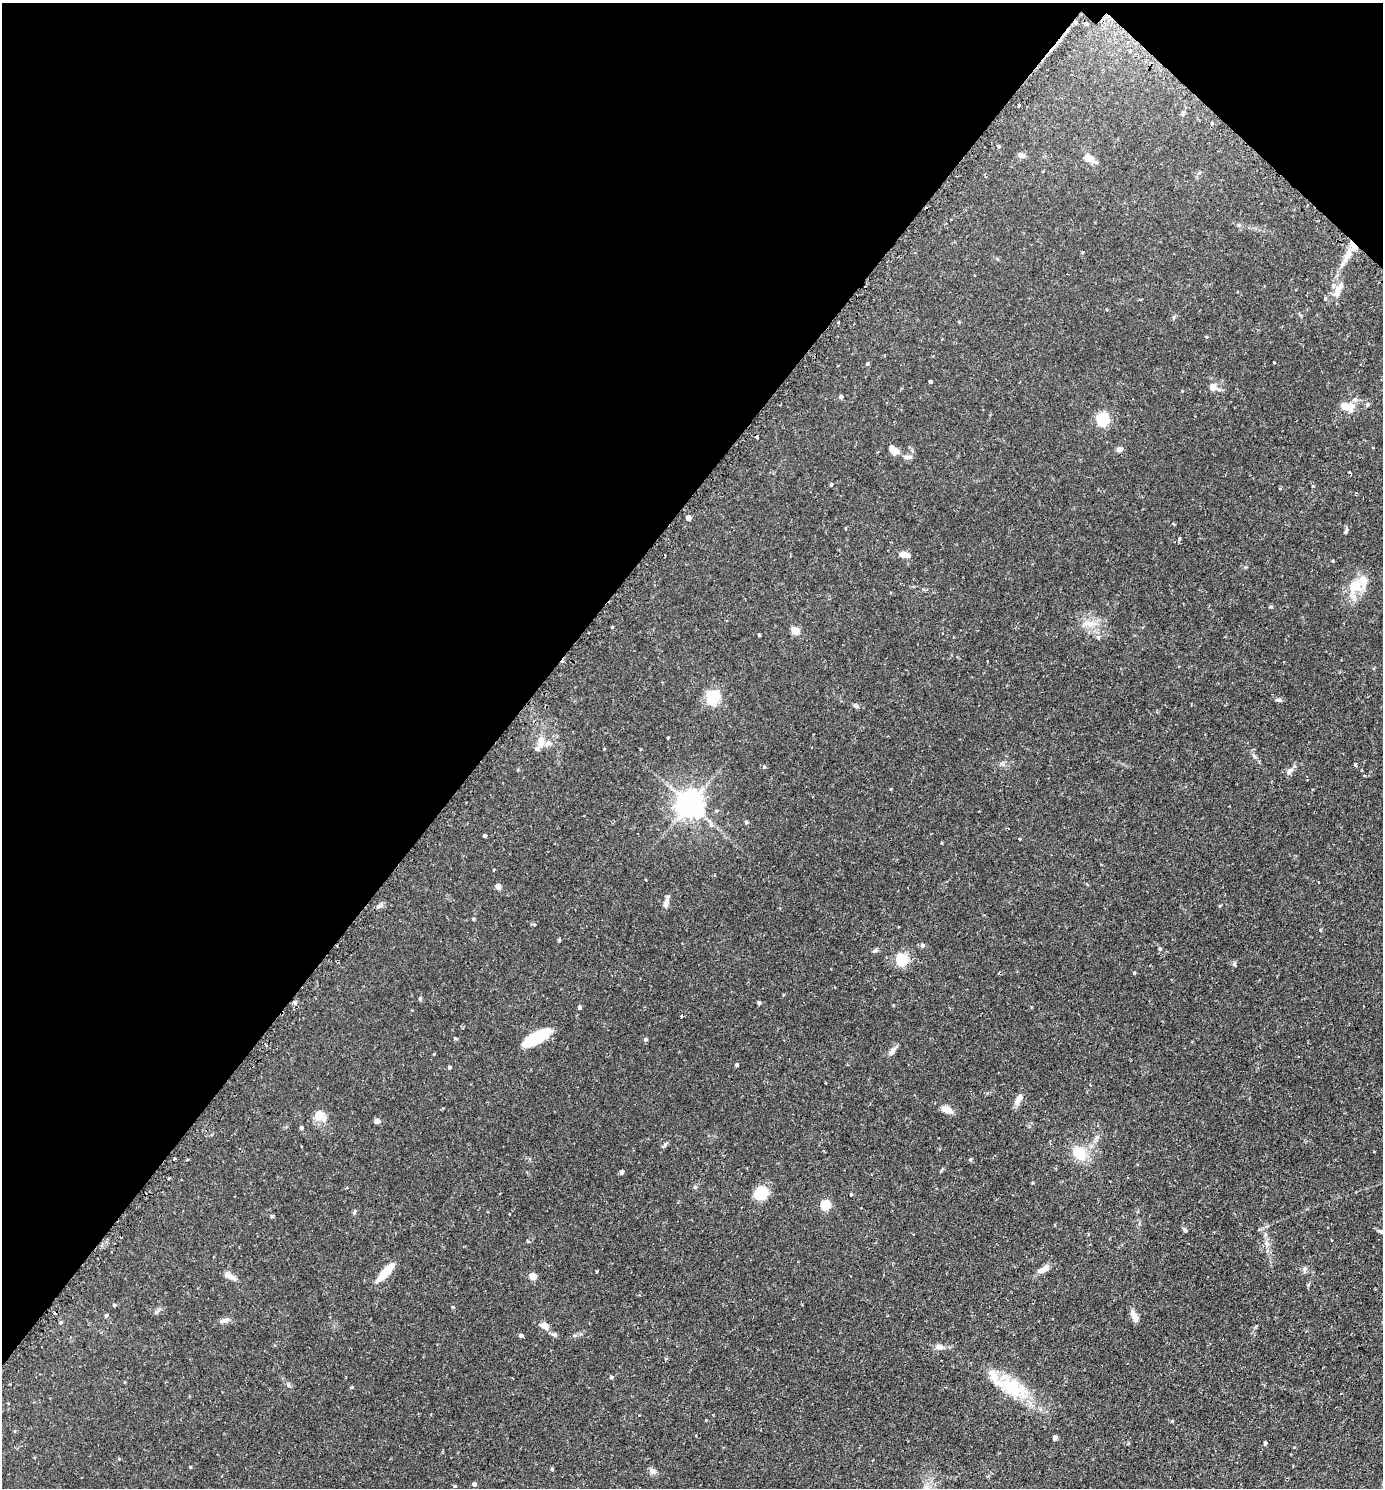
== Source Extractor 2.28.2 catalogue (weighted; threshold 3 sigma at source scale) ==
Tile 2 of 4 x 4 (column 2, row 1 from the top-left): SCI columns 1697-3077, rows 4493-5978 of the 6013 x 6010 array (HDU 1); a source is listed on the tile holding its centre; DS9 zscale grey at full resolution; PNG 1385 x 1490 px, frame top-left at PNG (2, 3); no overlay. Shown black and unused: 38% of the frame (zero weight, under 2 of 3 exposures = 3% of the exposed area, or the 3 px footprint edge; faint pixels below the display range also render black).
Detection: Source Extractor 2.28.2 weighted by HDU 2 'WHT'; one run over the whole footprint, this tile lists its part. Background 0.106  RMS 0.0055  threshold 0.0245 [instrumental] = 3 sigma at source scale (4.5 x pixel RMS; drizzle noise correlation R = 1.50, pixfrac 1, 0.05/0.05 arcsec/px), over >= 5 px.
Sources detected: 130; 4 cosmic-ray / hot-pixel residue — not listed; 5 inside a brighter listed object's ellipse — not listed separately; the other 121 listed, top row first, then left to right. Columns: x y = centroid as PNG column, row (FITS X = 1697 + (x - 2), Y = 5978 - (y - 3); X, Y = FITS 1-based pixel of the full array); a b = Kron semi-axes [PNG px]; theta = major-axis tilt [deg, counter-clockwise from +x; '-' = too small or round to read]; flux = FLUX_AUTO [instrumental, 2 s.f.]
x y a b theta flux
1076 22 3 3 - 1.5
1130 51 3 3 - 1.1
1019 105 3 3 - 1.3
1183 113 6 4 71 0.86
1211 123 3 3 - 1.7
999 146 4 3 - 0.59
1021 155 9 5 -30 1.8
1089 158 14 9 -24 3.7
951 220 3 2 - 0.37
1082 252 3 3 - 1.5
1347 256 26 6 66 6.7
1337 292 16 10 69 4.7
838 323 3 3 - 1.6
1274 362 3 2 - 0.37
867 364 4 4 - 0.75
930 382 3 3 - 1.1
1213 387 9 8 - 3.3
841 397 4 4 - 1.6
1367 405 5 5 - 0.78
1345 406 19 9 -31 4.8
1103 420 6 6 - 71
1119 449 8 5 10 1.8
894 450 15 9 -42 4.2
908 457 13 5 4 1.8
831 485 4 3 - 0.65
688 518 4 4 - 3.8
1346 531 11 3 62 0.81
1179 539 4 3 - 0.95
905 555 13 6 -13 3.4
1333 561 4 3 - 0.47
1355 587 22 18 51 12
1271 607 6 3 7 0.57
1090 623 17 9 -3 5.7
795 630 5 5 - 12
759 635 3 3 - 0.69
1098 637 6 5 - 0.96
712 697 6 6 - 99
1278 700 8 5 -1 1.1
855 706 8 4 -45 0.9
668 738 3 2 - 0.55
541 741 16 9 84 4.9
1355 764 3 3 - 1.4
764 767 5 5 - 0.78
1290 771 12 6 44 2.2
1365 776 3 3 - 0.62
890 789 5 3 - 0.39
690 804 8 8 - 630
746 822 4 4 - 0.97
711 825 5 5 - 1.3
484 836 3 3 - 1
1020 839 3 3 - 3
1087 884 3 3 - 0.82
498 886 4 4 - 4.8
667 900 14 6 77 2.5
379 906 9 5 16 1.6
473 919 5 3 - 0.48
534 924 5 4 - 0.86
559 940 4 3 - 0.75
922 945 5 5 - 1.4
1160 949 5 4 - 0.75
874 951 6 4 19 0.82
901 960 5 5 - 60
1234 964 6 4 -89 0.75
1134 973 4 3 - 0.52
759 1003 4 3 - 1.1
579 1007 4 4 - 1.2
681 1016 3 3 - 1.5
537 1037 26 10 32 24
455 1038 4 3 - 0.71
645 1039 4 4 - 1.1
266 1045 5 3 - 0.66
892 1051 13 6 54 2.3
737 1065 4 3 - 0.88
449 1067 4 4 - 0.91
1019 1099 16 7 60 3.8
946 1109 13 7 -23 4.8
319 1115 13 11 -78 6.2
377 1121 6 5 - 2.1
301 1128 4 4 - 0.95
1097 1137 6 5 - 1.1
665 1145 12 3 46 1
1080 1153 16 13 -53 12
174 1159 3 2 - 0.8
970 1159 5 4 - 0.67
188 1160 4 3 - 0.57
622 1172 5 4 - 1.6
695 1187 5 5 - 0.86
761 1193 13 12 - 14
851 1194 3 3 - 1.5
825 1205 5 5 - 30
354 1212 7 4 66 0.72
1185 1230 5 4 - 1.1
1381 1231 8 4 -31 0.83
913 1234 3 2 - 0.89
1266 1243 9 7 -52 2.4
1043 1269 16 7 28 4.2
1304 1269 7 4 71 0.96
597 1271 4 2 - 0.42
385 1272 20 6 47 17
230 1276 18 6 -32 3
532 1276 5 4 - 8.6
114 1305 4 4 - 0.81
453 1307 4 4 - 0.55
106 1315 4 4 - 0.99
1134 1316 17 6 -67 3.3
226 1320 12 6 12 2
544 1326 10 7 -28 3.7
555 1335 8 6 -19 1.1
521 1336 5 4 - 1.1
939 1347 11 7 -17 2.5
611 1377 4 4 - 1.1
288 1385 7 4 -46 0.89
351 1387 5 3 - 0.65
1013 1388 38 20 -34 26
1055 1437 4 4 - 2.4
1265 1443 4 3 - 1.1
190 1467 4 3 - 0.49
552 1469 4 3 - 0.73
652 1471 10 7 -29 1.9
474 1484 5 4 - 1.4
455 1486 4 4 - 0.58
Overlapping masked pixels (flux is a lower limit): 1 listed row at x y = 1076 22
Unlisted compact peaks at least as high as the median listed source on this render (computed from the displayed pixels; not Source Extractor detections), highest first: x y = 420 999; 272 1216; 156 1312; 1172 1421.